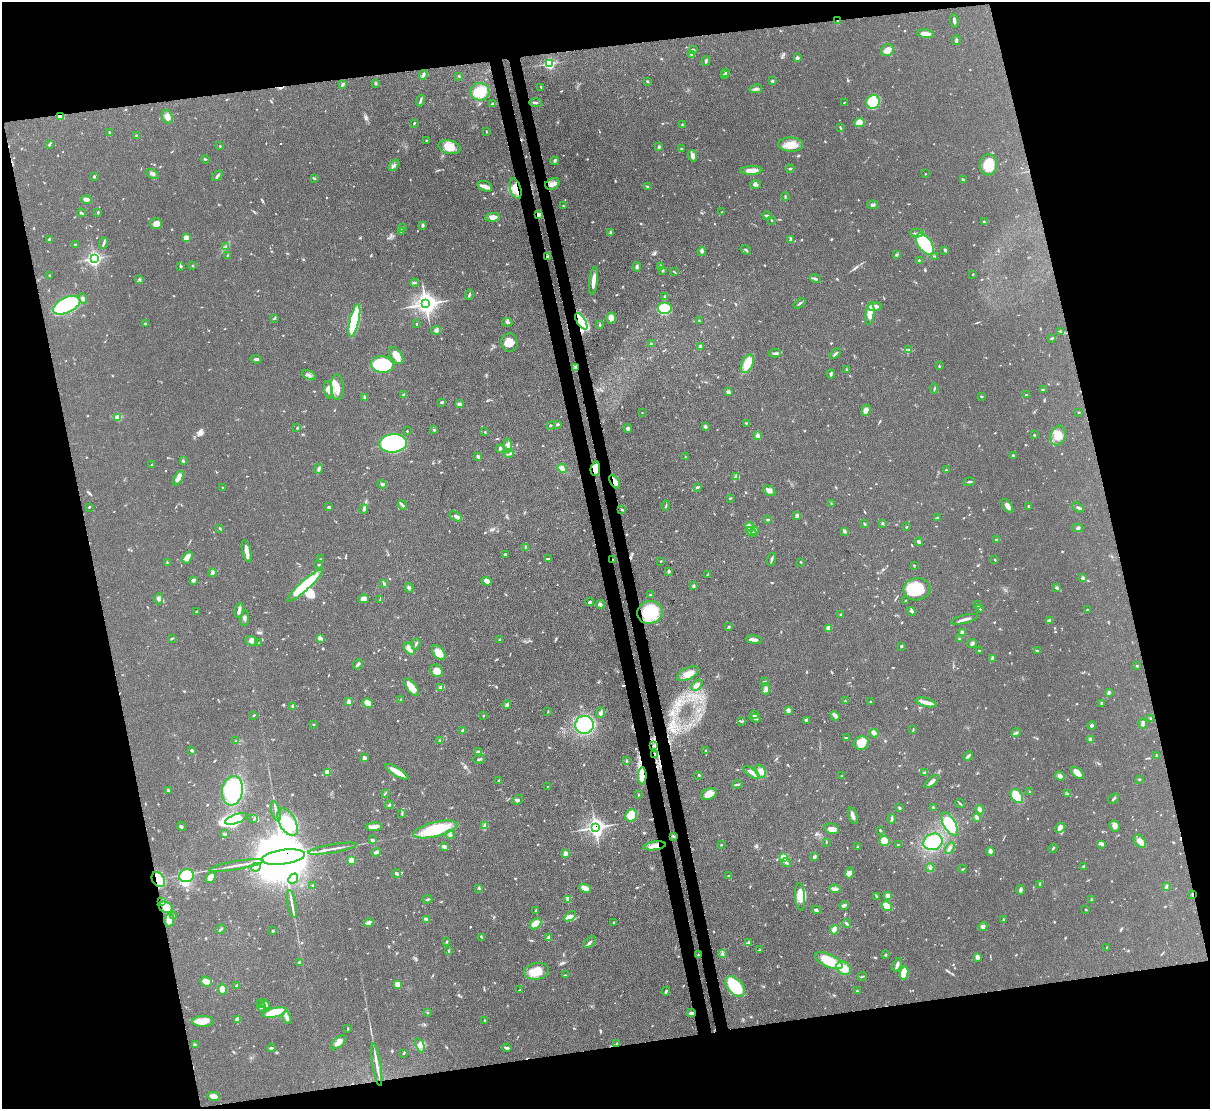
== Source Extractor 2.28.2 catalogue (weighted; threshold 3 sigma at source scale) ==
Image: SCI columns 78-4908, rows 215-4640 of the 4991 x 4970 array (HDU 1 of 3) = the unmasked area's bounding box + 8 px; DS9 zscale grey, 4 x 4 block average (1 PNG px = mean of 4 x 4 image px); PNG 1212 x 1111 px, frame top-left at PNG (2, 2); each listed source drawn as its Kron ellipse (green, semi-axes under 4 px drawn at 4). Shown black and unused: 27% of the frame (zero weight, under 3 of 4 exposures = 9% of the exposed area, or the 3 px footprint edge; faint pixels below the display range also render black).
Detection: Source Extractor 2.28.2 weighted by HDU 2 'WHT'. Background 0.0551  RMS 0.004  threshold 0.0181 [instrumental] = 3 sigma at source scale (4.5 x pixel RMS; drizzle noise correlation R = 1.50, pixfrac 1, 0.05/0.05 arcsec/px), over >= 5 px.
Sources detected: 849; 1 too faint to see at this stretch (4 x 4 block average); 9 inside a brighter object's white glare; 5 cosmic-ray / hot-pixel residue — neither listed nor drawn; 11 coinciding with a brighter row at this scale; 39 inside a brighter listed object's ellipse — not listed separately; of the other 784, all 500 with FLUX_AUTO >= 1.54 (the completeness limit of this list) listed and drawn (284 fainter detections not listed), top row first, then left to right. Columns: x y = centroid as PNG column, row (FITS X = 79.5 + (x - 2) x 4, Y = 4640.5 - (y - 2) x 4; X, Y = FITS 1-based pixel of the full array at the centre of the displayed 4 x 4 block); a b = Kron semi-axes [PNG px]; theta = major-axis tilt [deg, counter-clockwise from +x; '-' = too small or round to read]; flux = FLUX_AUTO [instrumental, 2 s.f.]
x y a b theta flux
838 21 3 2 - 3.3
954 21 7 2 -82 6.4
926 34 8 3 -8 24
956 40 5 3 - 4.1
693 50 4 3 - 4.3
887 50 6 5 - 18
691 54 2 2 - 3.5
797 58 3 2 - 10
706 61 5 2 - 3.5
549 64 3 3 - 160
726 73 3 2 - 2.2
724 74 2 2 - 3.9
423 75 5 2 - 6.8
459 76 3 2 - 2
647 81 3 2 - 3
772 81 2 2 - 4
375 83 3 2 - 2.3
343 84 3 2 - 6.9
541 87 3 2 - 1.8
756 89 6 3 13 6.1
480 92 9 9 - 67
420 101 6 2 70 5
873 102 7 6 - 79
536 103 6 2 -2 3.8
844 103 2 2 - 1.5
493 104 3 3 - 4.1
60 116 3 3 - 19
167 117 7 5 -70 17
414 123 3 2 - 2.6
859 123 5 4 - 37
683 125 4 2 - 3.4
841 128 4 2 - 1.7
486 132 3 2 - 1.9
110 133 3 2 - 3
136 135 3 2 - 1.6
427 140 2 2 - 2.1
49 145 3 2 - 2.5
791 145 12 7 -3 37
220 146 2 2 - 2.3
450 147 11 7 -13 40
659 147 4 2 - 6.2
681 149 3 2 - 2.2
693 156 6 3 -81 13
205 159 4 2 - 2.4
555 161 4 2 - 2.7
394 165 7 2 52 5.4
988 165 10 8 85 56
790 169 4 2 - 3.8
751 170 11 3 2 33
152 174 7 3 -28 6.2
925 174 2 2 - 1.6
94 176 3 2 - 3
217 176 6 2 47 4.3
314 178 3 2 - 2.4
963 180 3 2 - 3.4
552 184 7 5 26 13
755 185 5 3 - 5.6
485 186 7 5 -22 12
647 186 4 2 - 2.7
516 189 11 5 -73 24
785 197 4 2 - 2.7
87 200 5 3 - 11
563 205 2 2 - 1.7
873 205 5 3 - 6.4
98 212 3 2 - 2
722 212 3 2 - 2
81 213 4 2 - 3
538 214 4 3 - 7.3
767 216 5 3 - 5
492 217 7 4 10 17
771 220 2 2 - 2.1
984 222 3 2 - 2.4
156 223 6 5 - 19
423 225 2 2 - 7
402 228 4 2 - 2.7
401 231 3 2 - 2.3
610 233 4 2 - 5.3
917 233 6 2 1 5.2
186 238 2 2 - 25
49 239 3 2 - 2.7
790 240 3 2 - 4.6
104 243 6 2 67 4.8
75 244 2 2 - 1.5
925 244 12 6 -55 220
226 247 2 2 - 1.7
746 250 5 2 - 3.3
945 250 3 3 - 4.4
702 251 4 4 - 4.7
896 254 3 3 - 3
228 255 4 2 - 2.3
547 256 3 2 - 2.2
935 256 2 2 - 1.6
94 258 3 3 - 230
919 260 2 2 - 2.1
193 265 3 2 - 1.7
181 266 3 2 - 3.4
661 266 3 3 - 3.2
637 267 5 3 - 5.7
662 270 3 2 - 2.1
674 272 4 2 - 2
973 274 3 2 - 1.7
49 276 3 2 - 1.7
139 279 3 2 - 1.9
816 279 5 2 - 4.1
594 281 14 2 83 26
414 283 4 2 - 2.8
469 295 5 2 - 3.5
664 296 3 2 - 2.1
83 299 5 4 - 5.8
799 303 7 2 35 3.7
426 304 4 3 - 1600
67 305 15 7 25 380
875 307 7 3 4 18
664 308 7 6 - 89
870 314 11 3 83 32
274 318 4 2 - 2.4
611 318 5 5 - 18
354 321 17 4 77 200
581 321 9 4 -57 190
699 321 3 2 - 2.3
507 322 5 3 - 3.9
145 324 3 2 - 1.6
416 324 2 2 - 1.7
600 325 3 2 - 2.7
436 330 5 4 - 5.7
1060 331 4 2 - 2.9
1052 338 4 2 - 2.4
509 342 9 8 - 27
651 343 3 2 - 2.5
701 347 3 3 - 8.2
909 349 4 2 - 2
775 353 6 2 4 4.9
835 354 6 2 42 4.7
396 356 9 5 -55 31
256 359 5 2 - 4.2
747 364 10 5 65 47
382 365 11 8 -2 200
939 366 3 2 - 2.5
575 368 4 2 - 3.6
847 369 2 2 - 1.9
831 374 4 2 - 3.3
309 375 7 2 -28 5
337 387 12 6 -88 22
934 389 5 2 - 2.8
329 390 9 4 -80 12
1044 390 4 2 - 3.1
728 392 4 3 - 7.9
403 395 3 3 - 3.8
1027 395 3 2 - 2.4
982 396 3 2 - 2.1
364 397 4 2 - 3.1
442 402 3 2 - 3.5
460 404 3 2 - 2.9
866 410 5 4 - 14
1079 412 3 2 - 1.6
642 413 2 2 - 1.6
118 417 2 2 - 32
746 423 3 2 - 1.9
557 424 3 2 - 3.2
550 425 2 2 - 2.5
705 427 3 3 - 3.9
297 428 3 2 - 2.4
628 428 5 3 - 6.8
434 430 3 2 - 3.7
407 431 2 2 - 2.5
485 432 3 2 - 1.8
1034 435 2 2 - 3.9
758 436 2 2 - 18
1058 436 10 7 74 32
393 443 13 9 5 500
508 445 7 3 -85 8.4
500 449 4 3 - 4.1
509 453 5 3 - 4.8
1013 455 2 2 - 6.1
478 456 4 3 - 3.9
685 457 2 2 - 2.2
183 461 3 2 - 1.6
151 465 3 2 - 1.7
562 468 5 4 - 13
319 469 5 3 - 4.8
595 469 7 4 82 39
946 470 2 2 - 1.8
735 477 3 2 - 1.9
178 478 8 3 59 20
615 482 8 3 -59 15
969 482 6 2 8 3.9
382 484 4 3 - 4.1
697 487 3 3 - 3.1
223 488 3 2 - 1.7
769 491 7 4 -32 11
730 498 3 2 - 1.9
831 504 4 2 - 2.2
402 505 5 2 - 4.3
666 505 5 2 - 2.5
1007 506 8 4 -54 11
1029 506 2 2 - 5.2
89 507 2 2 - 1.9
329 507 3 2 - 3.5
1078 507 6 2 -31 5.1
364 509 4 4 - 5.4
622 510 3 2 - 2.6
797 515 3 2 - 7.7
456 516 7 3 -31 7.7
937 517 3 2 - 2.3
768 520 4 2 - 3
882 523 3 2 - 2
864 524 3 2 - 2.9
750 527 5 4 - 8.4
906 527 3 2 - 1.7
220 528 3 2 - 2.1
1078 528 5 2 - 3.9
754 530 4 3 - 8.1
845 531 4 3 - 4.5
751 532 6 3 -37 7.6
996 539 3 2 - 1.8
919 542 4 3 - 4.9
526 547 3 2 - 3.1
247 551 11 4 -76 16
505 554 2 2 - 3.6
188 557 6 4 56 24
321 559 3 2 - 2.2
549 559 3 2 - 3.2
772 559 6 2 72 5
613 560 2 2 - 1.6
995 560 2 2 - 1.6
661 561 2 2 - 1.9
801 562 2 2 - 1.7
167 563 3 2 - 1.9
319 565 2 2 - 1.7
914 565 3 2 - 1.7
669 571 4 2 - 3.9
212 573 4 3 - 6
708 575 3 2 - 1.8
1083 578 3 3 - 3.7
193 580 3 2 - 7.6
487 581 5 4 - 11
384 583 3 2 - 2.5
305 585 23 5 42 140
694 586 4 2 - 2.5
409 588 5 3 - 4.4
1057 588 3 3 - 3.7
917 589 13 11 8 91
651 594 2 2 - 2.6
159 599 5 3 - 9.6
364 599 5 4 - 12
380 599 4 2 - 2.1
905 601 2 2 - 1.8
590 602 4 3 - 4.5
600 604 4 3 - 4.8
977 605 3 2 - 1.6
980 609 4 2 - 2.5
1087 609 3 2 - 1.7
239 610 8 3 77 8.9
197 611 4 2 - 3.4
911 611 4 2 - 3.7
650 612 13 11 16 110
841 615 2 2 - 6.8
245 618 8 3 82 5.3
964 619 14 2 14 11
1049 620 3 3 - 3.4
729 627 3 2 - 2.7
828 628 4 2 - 13
962 632 2 2 - 14
172 638 3 2 - 2
321 638 3 3 - 3.7
959 638 2 2 - 2.9
500 640 3 2 - 2.1
754 640 8 3 -8 9.5
251 641 6 4 -16 12
259 643 3 2 - 2.8
972 643 5 3 - 5.4
416 644 6 2 70 4
901 646 3 2 - 2.9
409 648 7 4 -51 16
980 651 2 2 - 1.7
1038 651 3 2 - 2.2
439 652 8 5 -49 29
992 658 4 2 - 7
358 664 5 2 - 5.8
1137 666 2 2 - 2.2
437 671 6 5 - 21
688 674 12 5 27 27
764 681 3 2 - 2.6
697 685 6 3 43 13
412 687 10 5 -54 30
440 688 4 3 - 4.4
766 689 6 3 88 7.5
1109 692 3 3 - 4.4
401 700 3 2 - 2.7
845 701 2 2 - 2.4
870 701 3 2 - 1.7
349 702 2 2 - 19
926 702 11 3 -14 20
368 703 5 3 - 25
1102 704 3 2 - 4.7
507 705 4 3 - 5.5
292 707 4 2 - 6.4
788 710 2 2 - 20
548 712 2 2 - 1.7
601 713 5 2 - 7.1
254 715 3 2 - 1.9
483 715 2 2 - 1.7
754 715 2 2 - 13
835 716 5 3 - 5.6
755 718 5 3 - 5
1151 718 3 2 - 2.2
742 721 3 2 - 2.5
806 721 4 3 - 5.3
1143 723 5 3 - 8.9
314 725 2 2 - 1.9
584 725 9 9 - 220
1092 725 4 3 - 3.4
913 730 3 2 - 1.8
463 731 3 2 - 6.7
874 733 4 2 - 14
1016 733 5 2 - 3.5
846 737 3 2 - 1.7
1090 739 3 3 - 6.8
440 740 2 2 - 1.7
236 741 2 2 - 1.6
861 743 7 6 - 33
654 746 2 2 - 2
192 750 3 2 - 3.6
706 750 2 2 - 2
479 752 3 2 - 2.6
655 754 4 2 - 4.5
1156 755 3 2 - 2.8
968 756 5 2 - 6.6
364 757 4 3 - 4.4
479 759 6 2 10 4.2
626 761 4 2 - 2.6
760 771 7 4 -58 15
327 772 4 4 - 19
397 772 13 3 -31 36
752 772 9 3 -34 13
925 773 3 2 - 2.4
1077 773 8 4 -42 23
699 775 3 2 - 2.5
642 776 8 3 89 33
841 776 2 2 - 1.8
1060 776 5 3 - 10
1139 779 2 2 - 3
499 780 3 2 - 2.1
932 782 9 3 39 10
738 784 5 2 - 3.6
548 787 3 2 - 1.6
169 791 3 2 - 2.4
232 791 14 10 80 190
1029 792 3 2 - 1.6
385 793 4 2 - 2.2
709 794 8 5 21 28
1068 794 4 2 - 2.8
638 795 3 2 - 1.9
1017 796 8 5 -53 59
1114 799 6 2 40 4
518 800 6 3 39 5.1
960 803 5 2 - 2.6
389 805 4 2 - 3.2
933 807 3 2 - 2.3
899 808 3 2 - 3.6
980 810 5 3 - 6.5
276 811 10 2 -75 8.9
402 813 3 2 - 1.8
631 815 6 5 - 54
853 816 9 3 -72 12
977 818 4 2 - 8.3
236 819 12 4 20 70
254 819 4 2 - 2.2
892 819 4 2 - 5.7
287 822 15 8 -61 81
950 824 13 6 -59 89
181 826 5 2 - 4.1
484 826 3 2 - 3
1115 826 5 5 - 9.9
374 827 8 4 1 12
595 827 3 3 - 810
1060 828 6 3 42 7.6
435 829 22 7 14 150
832 829 7 5 -16 15
880 830 2 2 - 1.5
225 834 4 2 - 4.3
450 835 4 3 - 6.2
673 836 3 2 - 2.2
372 840 3 3 - 4.9
885 841 5 5 - 34
1140 841 7 5 -50 15
826 842 4 2 - 1.8
933 842 10 8 20 93
1102 844 4 3 - 5
721 845 2 2 - 1.6
898 845 2 2 - 1.9
655 846 11 4 8 22
444 847 4 3 - 5
857 847 3 2 - 2
950 848 6 2 59 5.4
1053 848 4 2 - 2.4
332 849 24 2 10 15
990 851 4 3 - 11
376 852 5 3 - 6.4
565 853 2 2 - 19
283 857 22 7 8 37000
814 857 4 3 - 4.6
784 858 2 2 - 82
351 860 2 2 - 37
786 863 5 2 - 4.8
236 865 28 2 10 18
1084 866 3 2 - 2.4
256 867 5 3 - 5.8
930 868 4 3 - 4.7
963 869 4 2 - 1.8
849 873 6 3 78 7.3
397 874 4 2 - 6.2
729 875 3 2 - 1.6
186 876 7 6 - 86
211 878 6 4 45 20
293 879 5 3 - 8.8
158 880 8 6 -58 69
1040 884 3 2 - 1.9
312 885 3 2 - 2.1
1166 887 4 2 - 3.6
479 888 4 2 - 2.7
585 888 6 3 -23 21
835 889 5 2 - 14
1020 890 5 3 - 7.6
1192 895 3 2 - 2.8
877 896 3 2 - 1.7
888 896 4 3 - 9.3
800 897 14 5 -86 44
427 899 5 2 - 3
568 899 4 3 - 8.7
1092 900 3 3 - 5.3
162 902 3 2 - 2.2
292 904 14 2 -80 10
844 905 5 2 - 8.7
887 906 6 3 -34 50
166 907 7 5 -24 17
536 910 3 2 - 2.1
816 910 4 2 - 5.3
1086 910 2 2 - 1.9
174 916 3 2 - 1.9
570 916 6 4 39 11
426 919 3 3 - 3.5
169 920 6 5 - 25
1003 920 3 2 - 2.9
613 922 2 2 - 1.6
369 923 5 3 - 15
847 923 4 2 - 3.5
536 924 6 4 44 30
983 926 4 4 - 7.2
221 929 5 2 - 3.2
834 930 5 3 - 22
273 931 2 2 - 4.1
481 937 2 2 - 1.9
549 937 3 2 - 7.6
446 942 3 2 - 2
590 942 7 2 42 5.6
749 942 3 3 - 3.4
1107 947 3 2 - 3.3
759 950 3 2 - 1.9
449 951 4 2 - 2.7
723 953 2 2 - 2
698 955 2 2 - 1.6
885 955 2 2 - 2.3
977 957 4 2 - 11
829 961 15 6 -24 97
299 962 3 2 - 3.7
897 965 7 3 69 8.5
844 968 8 6 -41 31
536 971 12 8 9 39
904 973 6 4 80 54
565 975 2 2 - 1.7
862 976 4 2 - 2.4
206 982 6 4 -23 16
398 984 4 4 - 15
236 986 3 2 - 4.8
735 986 12 7 -48 130
222 989 5 4 - 25
519 990 3 2 - 1.6
666 991 4 2 - 3.4
857 991 3 2 - 2
260 1003 4 2 - 2.3
265 1004 5 3 - 6.8
262 1007 4 3 - 4.8
275 1013 12 4 14 83
427 1013 3 2 - 1.6
691 1013 4 2 - 5.2
287 1018 6 3 -70 9.5
237 1019 4 3 - 8.1
484 1020 2 2 - 1.8
203 1021 11 5 0 36
348 1028 3 2 - 1.9
338 1042 9 4 42 20
616 1044 2 2 - 2.1
195 1045 4 3 - 3.3
420 1045 7 4 -68 10
271 1048 4 2 - 3.8
507 1048 4 3 - 5.2
404 1053 3 2 - 1.9
377 1065 21 2 -80 18
213 1096 6 3 -13 21
Overlapping masked pixels (flux is a lower limit): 18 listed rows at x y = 838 21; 60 116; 516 189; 538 214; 547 256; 581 321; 575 368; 595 469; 615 482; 613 560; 655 754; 642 776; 595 827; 655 846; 283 857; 158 880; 1192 895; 691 1013
Diffuse or blended objects may show on this block-average render without a row.